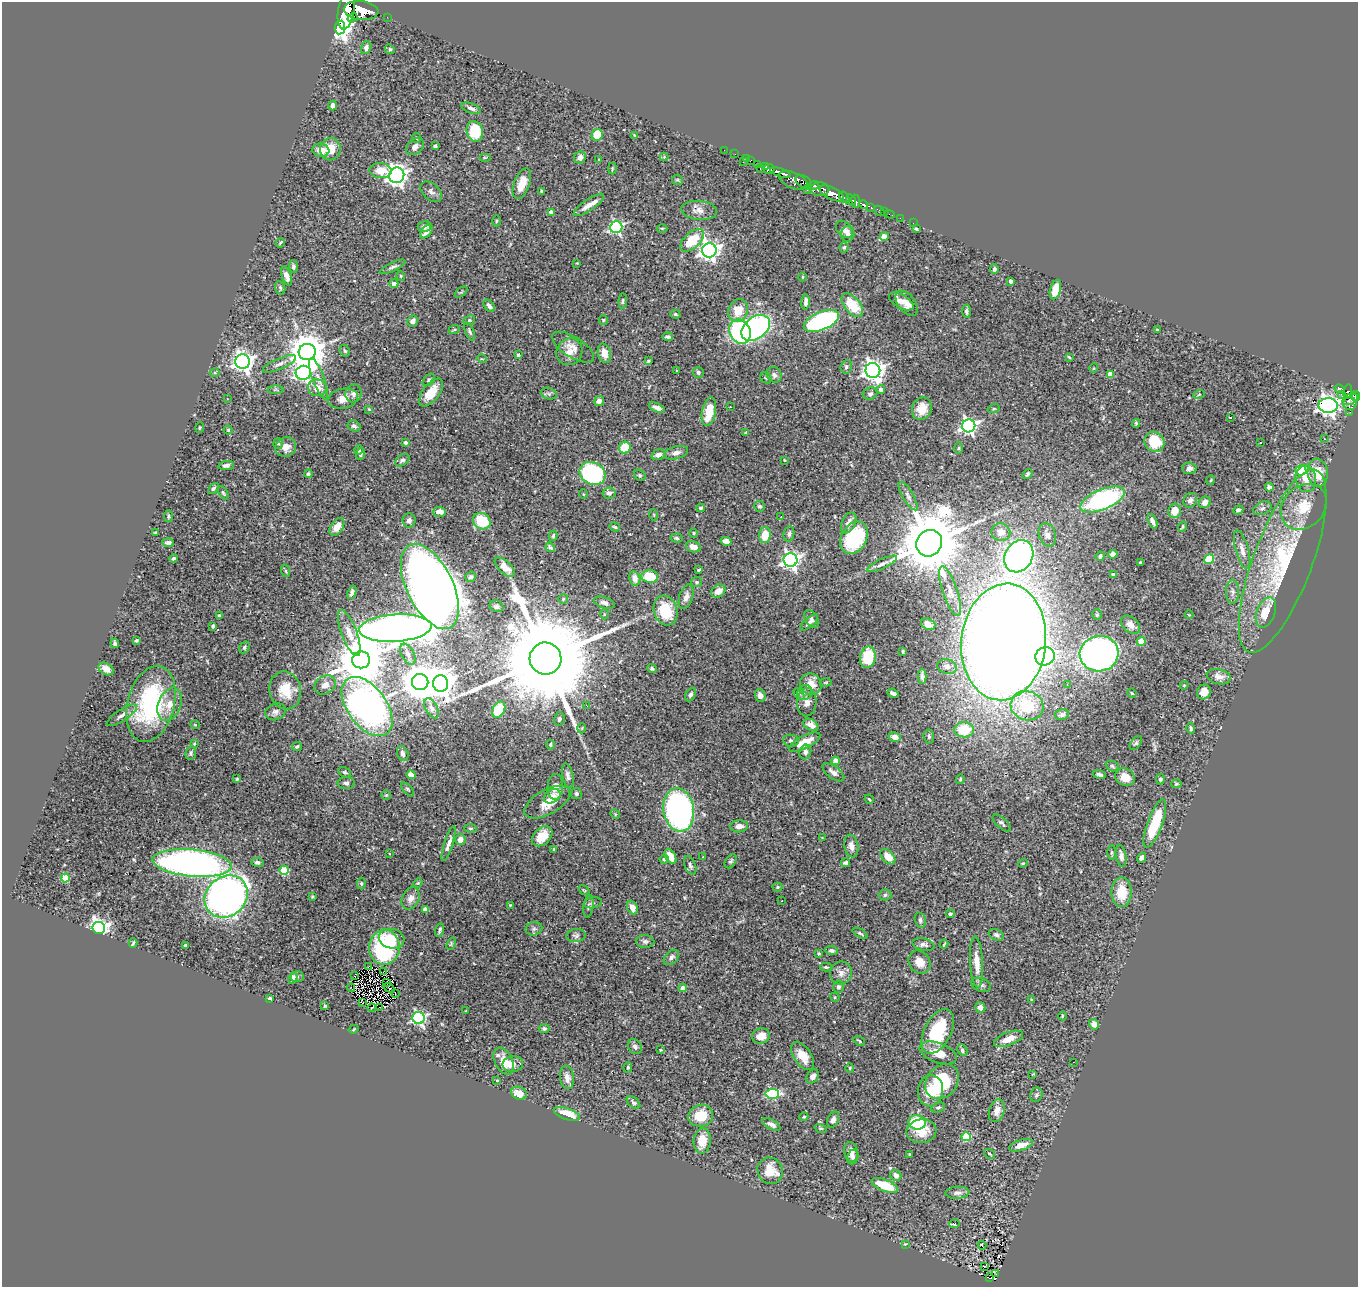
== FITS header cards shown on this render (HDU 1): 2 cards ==
NAXIS1  =                 1356
NAXIS2  =                 1285

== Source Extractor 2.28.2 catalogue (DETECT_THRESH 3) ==
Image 1356 x 1285 px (HDU 1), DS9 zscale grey, 1 PNG px = 1 image px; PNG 1360 x 1289 px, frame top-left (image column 1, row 1285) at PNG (2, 2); each listed source drawn as its Kron ellipse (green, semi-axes under 4 px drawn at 4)
Background 0.73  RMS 0.026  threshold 0.0777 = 3 sigma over >= 5 px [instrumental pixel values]
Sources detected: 487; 4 with non-positive FLUX_AUTO (blend fragments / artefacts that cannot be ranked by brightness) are neither listed nor drawn; the other 483 listed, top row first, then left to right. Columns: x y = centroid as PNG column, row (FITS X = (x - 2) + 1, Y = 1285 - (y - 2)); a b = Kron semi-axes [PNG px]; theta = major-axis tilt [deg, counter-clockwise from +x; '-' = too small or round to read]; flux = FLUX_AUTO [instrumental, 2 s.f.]
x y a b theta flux
346 9 20 8 80 3300
361 10 17 9 -6 4400
387 17 2 2 - 5.5
353 18 5 4 - 320
340 28 7 5 80 2100
366 47 7 5 73 6.3
390 49 5 4 - 2.4
333 106 5 4 - 6
471 108 10 5 -20 6.5
475 131 10 8 -75 65
597 135 6 5 - 55
635 135 3 2 - 1.5
417 138 5 4 - 2.1
435 146 4 3 - 4.2
415 147 10 7 40 10
330 149 11 10 - 24
321 150 8 6 -8 16
724 150 2 2 - 6.7
735 154 2 2 - 9.1
580 157 6 5 - 10
664 157 4 4 - 1.6
485 158 6 4 0 2.2
599 159 4 2 - 1
747 159 3 2 - 17
751 160 3 2 - 25
743 162 2 2 - 22
758 164 3 2 - 2.5
765 167 4 3 - 340
612 168 6 3 90 1.6
760 168 3 2 - 10
769 169 5 5 - 1000
381 171 11 7 -6 24
780 173 11 4 -19 1100
397 175 8 7 - 950
677 180 5 5 - 2.5
793 180 15 8 -23 680
804 182 9 5 -38 250
522 184 16 7 69 28
813 185 5 3 - 400
820 189 9 7 -2 780
807 190 4 3 - 100
541 191 3 3 - 2.3
431 192 12 8 -44 6.9
832 193 13 6 -26 2300
844 197 6 4 -57 350
851 200 6 4 -59 450
856 201 6 3 -82 500
589 205 18 5 34 14
863 205 4 3 - 230
871 207 4 3 - 120
699 210 18 9 -5 14
879 211 6 3 -44 36
551 212 4 4 - 12
884 212 2 2 - 5.8
890 214 5 2 - 11
900 218 2 2 - 4.9
496 221 5 3 - 1.7
913 223 2 2 - 8
424 226 7 5 14 7.4
616 227 6 6 - 300
662 228 5 3 - 1.6
844 229 10 7 -47 7.3
916 229 4 3 - 2.3
426 232 8 5 51 9.1
848 234 8 6 82 5.4
884 236 5 4 - 29
692 240 14 7 42 51
280 243 5 2 - 1.9
844 247 5 4 - 2.6
709 250 7 7 - 1000
577 263 3 3 - 1.1
293 267 6 4 -86 3.9
393 267 14 4 25 5.7
994 269 5 4 - 4.3
287 276 10 4 -71 9.3
401 276 5 4 - 1.8
803 277 4 3 - 1.4
1011 281 4 4 - 8.4
394 284 4 4 - 11
280 288 7 5 -70 2.9
1055 289 10 5 74 30
461 292 7 3 37 2.4
623 301 7 3 85 2.5
901 301 13 6 -30 13
805 302 7 3 89 6
906 303 14 8 -53 16
852 305 14 7 -50 57
489 306 7 4 -52 6.2
738 311 12 9 67 33
967 311 7 4 -88 4.4
675 314 5 4 - 2.4
469 320 6 4 24 2.7
603 320 5 4 - 2.2
413 321 6 5 - 6.9
821 321 19 9 23 320
756 328 16 10 37 410
454 330 6 3 19 2.2
1157 330 3 2 - 1.8
469 331 10 4 -67 3.6
740 332 12 10 -62 260
668 337 5 3 - 3.7
573 347 24 10 -32 15
345 351 6 5 - 3.5
307 352 8 8 - 5100
569 352 14 12 54 20
604 353 10 6 -75 18
518 355 3 3 - 3.4
1069 357 3 3 - 1.9
482 359 5 3 - 1.3
648 361 3 3 - 2
243 362 7 7 - 1000
279 364 18 5 23 9
846 367 7 5 84 4.3
1094 368 5 3 - 1.5
677 370 3 2 - 1.1
873 370 7 7 - 1100
698 372 5 5 - 3.7
215 373 5 3 - 2.1
303 373 8 7 - 490
1110 374 4 4 - 22
774 375 8 7 - 6.4
766 378 6 5 - 3.1
319 379 22 6 -69 14
429 380 7 5 44 3.5
317 388 9 8 - 19
1340 389 5 4 - 53
275 390 8 4 0 2.7
881 390 4 4 - 7.4
1348 391 7 4 78 160
431 392 16 8 52 34
354 394 9 8 - 7.8
549 394 8 5 -18 3.9
870 394 7 6 - 4.2
1199 394 6 3 18 1.7
1341 394 3 2 - 7
1356 396 5 4 - 380
227 399 2 2 - 1.5
343 399 15 10 11 17
1350 399 8 5 28 430
599 401 5 5 - 9.6
1350 403 6 6 - 290
1328 405 10 7 -2 1100
730 407 3 2 - 2.6
657 408 8 4 -23 7.2
369 409 4 3 - 1.6
922 409 11 9 67 30
994 409 6 4 19 2.5
709 412 14 7 79 43
1350 412 2 2 - 9.9
1230 417 3 2 - 1.3
1136 423 4 3 - 2.5
354 426 6 5 - 4.3
969 426 6 6 - 520
200 427 5 4 - 2.1
228 430 4 4 - 2.2
746 432 4 3 - 1.8
1324 439 3 2 - 1.3
1154 442 10 9 - 58
1261 442 2 2 - 1.5
278 443 5 5 - 2.8
406 443 4 3 - 2.9
286 447 10 9 - 16
625 448 6 6 - 58
958 448 6 4 89 1.9
359 450 5 4 - 2.7
676 453 12 6 15 8.3
360 454 6 4 88 3.7
658 455 7 5 18 9
402 460 8 5 32 4.8
784 460 3 2 - 1.3
226 465 8 4 8 7
1189 468 7 5 -1 6.2
1301 470 5 5 - 160
592 473 13 11 -27 260
1318 473 14 10 -86 37
308 474 4 4 - 3
1027 474 5 3 - 2.7
640 475 6 5 - 2.8
1306 479 13 10 -80 21
1211 480 5 3 - 1.4
1269 487 4 4 - 6.9
213 488 6 4 51 3.2
223 493 7 4 -58 2.6
609 493 6 5 - 6.6
583 494 5 3 - 1.3
908 496 16 5 -60 8
1102 499 24 10 22 280
1190 500 8 6 55 6.9
1205 502 6 5 - 11
760 506 5 5 - 3.8
1304 507 25 20 44 51
701 508 4 4 - 3.5
1262 508 9 6 24 5.7
1238 510 5 4 - 3.7
1174 511 7 6 - 18
440 512 6 5 - 16
654 515 5 3 - 1.5
168 516 6 4 -83 2.7
781 516 3 2 - 1.1
409 520 7 6 - 6.5
482 521 9 8 - 66
1153 521 8 4 -66 7.4
849 523 11 6 64 11
337 527 10 6 54 23
615 527 5 4 - 2.4
1183 527 5 4 - 2.7
155 532 3 2 - 1.3
1001 532 9 9 - 19
694 533 4 4 - 1.8
789 534 7 5 78 5.2
765 535 8 6 87 29
1047 535 12 8 -71 14
553 536 5 4 - 2.5
677 538 6 4 -7 3
854 538 17 12 59 130
726 541 5 4 - 11
168 543 6 4 -4 4.3
929 543 13 12 - 14000
550 547 5 3 - 3.4
693 547 7 5 -16 14
1242 550 20 6 -75 14
1113 554 4 4 - 9.9
1019 556 17 13 58 670
1100 556 5 4 - 4.4
173 558 4 3 - 2.6
1209 559 5 4 - 88
791 560 7 7 - 700
1283 561 97 29 70 240
1140 562 3 3 - 1.8
882 564 16 5 25 7.4
505 567 12 6 -43 21
698 570 4 3 - 2.1
286 571 6 4 -71 2.1
1114 575 4 4 - 3.8
650 576 8 6 -5 55
471 577 5 5 - 3.2
635 578 7 5 -78 14
697 582 5 5 - 2.9
430 586 46 23 -64 3200
718 591 7 6 - 17
950 591 26 7 -71 19
352 592 7 4 68 6.5
1233 592 12 6 88 8.1
686 597 12 6 73 10
563 599 5 5 - 2.5
604 603 11 5 -17 7.3
496 606 7 5 -22 3.9
665 610 15 11 -73 61
1266 612 16 9 70 43
604 614 5 3 - 1.6
219 615 3 3 - 2.3
1097 615 5 5 - 2.2
1189 615 4 3 - 1.1
811 619 9 6 -56 5.7
809 622 11 4 41 5.3
928 624 7 5 -20 11
1131 625 11 7 -42 14
213 626 4 3 - 3.1
395 628 36 13 4 2200
349 633 24 7 -69 19
136 640 3 3 - 2.3
1141 641 4 4 - 29
1004 642 58 42 84 4900
115 643 5 3 - 4.2
244 647 6 4 60 3.6
903 651 4 3 - 2.3
408 654 11 6 -61 7.2
1099 654 19 17 9 990
1045 656 10 9 - 360
868 657 10 8 80 66
546 659 16 16 - 50000
361 660 9 8 - 9400
947 667 10 7 -14 7
106 669 8 5 -31 10
652 669 5 4 - 3.8
922 677 7 4 -90 5.9
1219 677 12 7 -14 10
420 682 8 8 - 5100
826 682 6 4 5 2.2
441 683 8 7 - 2300
811 684 11 10 - 21
1067 684 3 2 - 3
325 685 11 8 31 14
1184 685 4 4 - 1.6
285 690 19 16 -77 42
1204 692 7 6 - 18
804 693 8 7 - 5.9
893 693 5 3 - 7
1132 693 5 4 - 1.8
799 694 6 4 -45 2.6
690 695 7 4 64 4.4
760 695 6 5 - 8.2
807 702 14 9 88 12
151 704 39 23 76 210
170 704 17 11 68 24
586 705 2 2 - 11
367 706 34 19 -54 1100
1027 706 16 14 -16 100
432 708 11 6 -63 6.7
499 709 8 6 60 64
275 712 10 8 23 7.8
1062 714 7 5 14 5.6
122 715 17 5 33 9.4
559 719 7 5 78 4.1
195 725 5 3 - 1.3
811 725 8 5 -30 10
582 728 5 3 - 1.2
1191 728 5 4 - 3.1
964 730 10 7 -1 56
929 736 7 5 -86 4.4
895 737 6 4 -16 13
791 741 7 6 - 4.8
804 742 17 6 26 25
1136 743 8 5 52 3.6
194 744 3 3 - 1.7
550 745 5 4 - 2.6
297 746 5 4 - 2.8
805 752 7 6 - 6.1
191 753 7 5 82 4.3
403 754 8 5 -70 7.6
836 761 4 4 - 24
1112 766 7 5 -21 3.1
345 772 7 4 -24 3
833 772 12 6 -36 9
1100 774 7 4 -16 5
411 775 5 4 - 12
568 775 12 5 -78 6.1
1125 777 10 8 -30 24
237 779 3 3 - 1.9
960 779 5 3 - 2.2
1160 779 5 4 - 3.2
346 783 8 6 0 4.8
1176 784 5 4 - 2.3
555 787 13 7 86 17
408 789 8 4 -49 3
576 794 6 5 - 3.5
386 795 5 5 - 2.1
552 796 9 6 34 7.4
869 799 5 3 - 2
547 802 25 12 29 36
679 810 22 15 -80 660
615 814 5 4 - 1.9
1002 823 11 5 -42 4.5
1155 824 25 7 70 84
739 826 9 6 5 12
470 828 6 4 -5 2.4
542 836 11 8 43 35
822 838 3 3 - 1.2
460 839 6 5 - 11
449 844 18 4 72 9.2
851 846 11 7 -80 9.7
554 849 3 3 - 2.1
1112 852 7 3 90 2.7
390 854 3 2 - 1.3
670 856 8 5 -57 21
1121 856 11 5 -80 9.5
703 857 3 3 - 1.3
888 857 9 6 -48 21
1142 858 5 4 - 6.4
664 859 4 4 - 2.9
731 861 8 5 57 3.1
257 862 6 4 -8 5
192 863 40 13 -5 890
845 863 4 3 - 4
1023 863 4 4 - 2
690 865 10 5 -68 4.6
284 870 5 4 - 68
65 878 4 4 - 73
418 883 5 4 - 1.9
361 884 6 4 -88 2.3
777 887 5 4 - 2.2
584 890 6 3 -36 1.6
1122 892 15 10 -89 42
885 895 6 5 - 3.9
312 896 3 2 - 1.7
226 897 23 19 41 1100
411 898 11 8 64 11
782 901 3 2 - 2.4
593 903 9 5 9 3.7
510 905 3 3 - 1.2
588 906 11 5 83 4.1
632 908 7 5 -67 12
425 909 4 4 - 12
950 914 4 3 - 4.2
920 920 8 5 -76 4.5
99 928 6 6 - 900
534 929 8 6 14 4.8
440 930 7 3 73 3
860 933 8 3 -30 2.9
996 935 8 5 -26 4.4
576 936 9 6 6 5.1
392 939 13 10 -13 32
645 941 9 6 -5 5.1
133 943 5 2 - 2.4
451 944 6 4 67 2.1
923 944 11 6 -12 7.7
944 944 5 2 - 1.7
185 945 3 3 - 2.5
384 947 17 15 88 170
831 950 6 4 -5 4.6
819 953 3 3 - 1.9
671 957 9 6 46 5.8
920 962 12 10 -54 20
977 962 26 6 -86 24
369 966 4 2 - 2.7
826 967 6 4 -1 2.6
384 971 3 2 - 1.4
841 973 11 11 - 12
355 975 3 2 - 0.41
297 977 6 5 - 3.6
293 978 6 4 68 5.4
386 983 3 2 - 1.5
981 985 10 6 -21 5.8
838 987 6 5 - 5
351 988 4 2 - 2
389 988 6 2 -34 0.16
683 988 4 4 - 12
395 994 2 2 - 0.7
835 997 5 4 - 2
270 998 4 3 - 2
1032 1000 3 3 - 1.9
363 1003 4 2 - 0.64
325 1006 3 3 - 2
372 1007 4 2 - 2.7
379 1007 2 2 - 35
980 1007 5 5 - 8.4
466 1011 3 2 - 1.1
1062 1016 4 3 - 1.5
418 1018 6 6 - 340
1094 1024 5 5 - 12
544 1028 5 4 - 4
354 1029 5 3 - 1.7
938 1031 24 13 63 100
761 1036 9 7 11 19
1008 1039 15 6 21 19
859 1041 6 3 -34 2.1
635 1047 8 6 -51 5.1
661 1050 4 3 - 1.6
962 1050 6 4 -64 4.4
938 1053 19 10 -20 27
803 1056 15 9 -55 28
504 1061 14 9 -63 24
1073 1062 2 2 - 2.9
513 1064 10 7 8 9.5
628 1067 5 3 - 2.5
850 1068 5 4 - 1.9
1033 1074 4 3 - 1.2
813 1076 8 5 56 6.7
567 1077 12 7 -82 11
497 1080 3 3 - 7.9
942 1082 19 15 49 110
930 1091 16 13 85 32
519 1093 8 6 -24 20
772 1094 6 5 - 180
1036 1095 7 6 - 3.8
634 1103 8 5 -39 3.8
938 1107 7 5 24 3.2
997 1111 11 7 72 14
567 1114 13 5 -20 35
701 1116 12 11 - 41
804 1117 4 4 - 1.9
833 1120 8 5 70 9.4
917 1122 9 7 -6 120
771 1124 10 5 -28 8.7
821 1128 6 4 -18 2.4
921 1131 15 12 8 28
966 1137 4 4 - 80
702 1141 13 8 84 28
1021 1145 12 5 18 15
851 1152 10 7 -75 12
909 1154 3 2 - 1.5
990 1154 6 3 -36 1.7
853 1157 7 5 69 6.6
770 1171 13 12 - 32
896 1175 6 5 - 8.8
885 1185 14 6 -21 47
957 1193 12 6 3 7.4
954 1224 5 3 - 2.9
905 1244 3 3 - 1.2
982 1245 4 2 - 2.1
984 1266 3 2 - 5.6
996 1274 3 2 - 9.8
989 1278 4 2 - 1.8
At the frame edge (FLAGS 8, measured only in part): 2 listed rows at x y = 346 9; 1356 396
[4 non-positive-flux detections neither listed nor drawn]